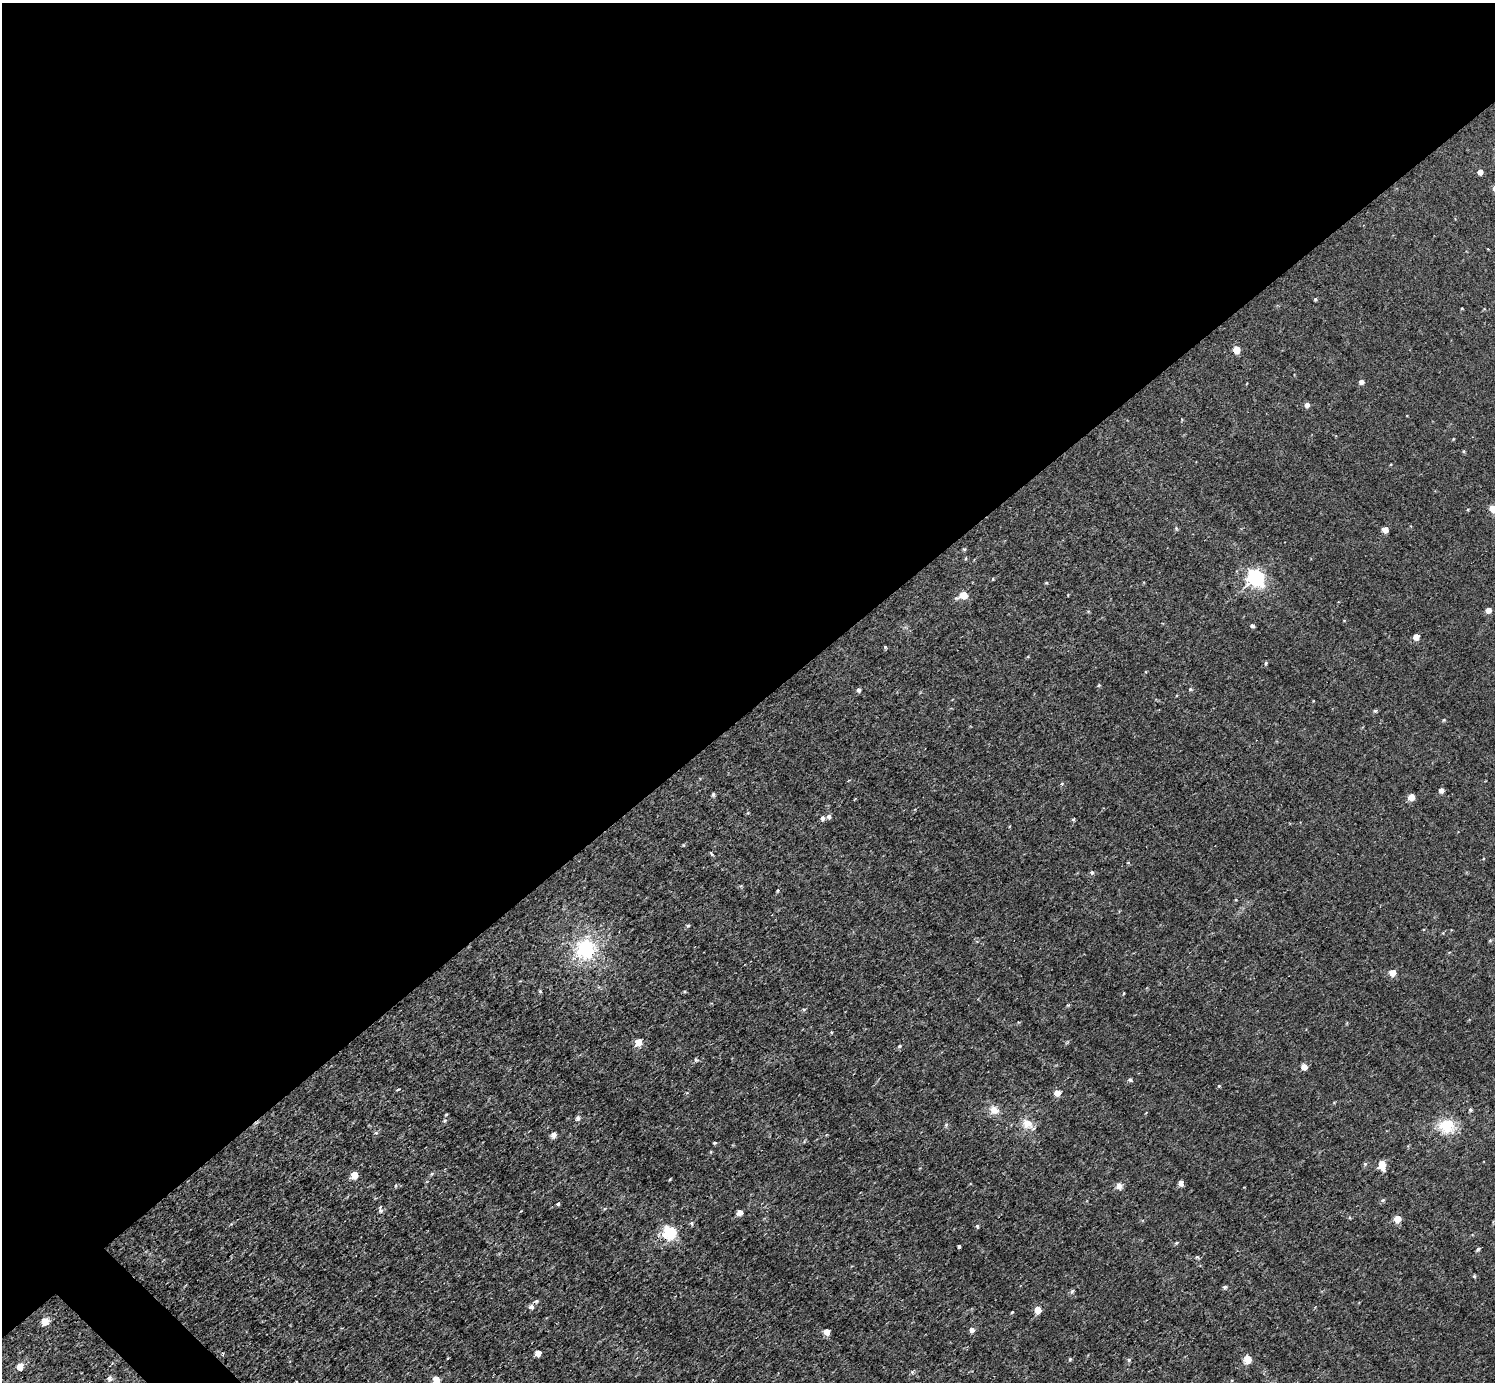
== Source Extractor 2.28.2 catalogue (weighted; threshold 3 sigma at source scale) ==
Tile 2 of 4 x 4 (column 2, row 1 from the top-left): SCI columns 1499-2991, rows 4300-5679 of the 5983 x 5981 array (HDU 1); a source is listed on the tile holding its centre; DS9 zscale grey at full resolution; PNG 1497 x 1384 px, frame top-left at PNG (2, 3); no overlay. Shown black and unused: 52% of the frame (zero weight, under 3 of 4 exposures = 1% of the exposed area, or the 3 px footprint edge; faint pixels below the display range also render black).
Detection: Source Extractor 2.28.2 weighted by HDU 2 'WHT'; one run over the whole footprint, this tile lists its part. Background 0.0567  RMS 0.062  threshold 0.28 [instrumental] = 3 sigma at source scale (4.5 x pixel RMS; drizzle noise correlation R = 1.50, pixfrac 1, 0.05/0.05 arcsec/px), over >= 5 px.
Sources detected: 105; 1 inside a brighter listed object's ellipse — not listed separately; the other 104 listed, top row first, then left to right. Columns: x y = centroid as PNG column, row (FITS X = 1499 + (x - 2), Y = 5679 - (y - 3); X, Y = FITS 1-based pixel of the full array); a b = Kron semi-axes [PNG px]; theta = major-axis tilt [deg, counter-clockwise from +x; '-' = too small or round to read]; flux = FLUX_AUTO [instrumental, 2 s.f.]
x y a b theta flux
1480 172 5 5 - 34
1488 249 2 2 - 3.7
1315 299 4 3 - 7.9
1462 308 3 3 - 4.7
1236 350 5 5 - 110
1361 382 5 5 - 25
1307 405 5 4 - 33
1182 419 4 4 - 5.2
1463 451 4 4 - 7.2
1493 508 5 5 - 120
1176 528 5 4 - 8
1385 530 5 4 - 59
964 549 5 4 - 7.5
966 558 5 3 - 6
1256 577 7 7 - 1800
993 579 4 4 - 5.5
1046 583 5 3 - 5.8
963 595 7 5 17 120
1488 610 5 5 - 40
1088 611 5 3 - 5.6
1252 626 4 4 - 17
1416 637 5 5 - 62
885 647 4 4 - 7.9
1266 663 4 4 - 11
1099 685 5 4 - 6.6
1190 689 5 4 - 7
859 690 5 4 - 14
1313 701 3 2 - 3.9
1375 711 5 4 - 9.6
1444 720 4 4 - 6.4
1062 784 6 4 65 8.9
1441 790 5 4 - 30
713 794 5 4 - 12
1411 797 5 5 - 85
829 816 6 5 - 19
822 818 6 5 - 19
1073 819 5 4 - 8
1128 863 5 3 - 5.4
1092 872 6 5 - 14
778 890 5 3 - 7.7
1236 900 4 2 - 4.7
688 926 6 4 34 10
1490 940 6 4 2 6.8
585 949 24 22 37 400
1392 973 5 5 - 85
540 991 4 4 - 8.9
1124 993 4 3 - 5
1068 1005 6 4 43 7.3
804 1009 5 5 - 11
831 1032 4 3 - 8
638 1042 5 5 - 100
899 1046 5 4 - 8.7
696 1060 7 5 -14 11
1304 1067 5 4 - 60
1130 1080 6 5 - 11
1219 1086 4 4 - 8.2
398 1089 5 3 - 6.4
1057 1093 5 5 - 74
994 1110 13 12 - 60
1470 1110 5 4 - 11
578 1118 6 5 - 18
445 1120 5 5 - 11
1027 1123 14 13 - 77
946 1125 5 5 - 9.6
1447 1126 13 11 -23 230
553 1135 5 5 - 41
715 1143 4 3 - 7.3
1365 1164 6 5 - 11
1382 1164 6 5 - 93
432 1174 6 5 - 8.7
354 1175 5 5 - 100
670 1179 3 2 - 5.9
1181 1183 5 4 - 43
396 1186 6 3 81 6.8
1119 1186 9 8 - 28
1383 1200 6 5 - 10
558 1204 5 4 - 7.3
380 1210 8 6 -84 17
739 1212 4 4 - 46
1397 1219 5 5 - 88
691 1223 6 4 -74 9.3
977 1226 5 4 - 12
669 1232 6 6 - 890
1176 1243 6 4 29 8.5
959 1246 3 3 - 13
1478 1249 4 4 - 12
1474 1276 4 4 - 7.7
1225 1287 5 4 - 14
1072 1291 6 5 - 11
536 1301 7 4 13 13
531 1307 7 6 - 19
1038 1310 5 5 - 110
1012 1312 4 3 - 5.3
44 1322 5 5 - 130
972 1330 5 5 - 31
827 1332 5 5 - 63
538 1353 5 5 - 65
1070 1359 4 4 - 8.1
1248 1359 5 5 - 150
1129 1360 5 5 - 12
19 1367 5 5 - 100
912 1372 6 5 - 10
109 1379 5 5 - 25
436 1380 6 5 - 110
Isophote crosses this tile's border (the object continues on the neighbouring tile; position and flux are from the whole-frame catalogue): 2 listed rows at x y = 1493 508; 436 1380